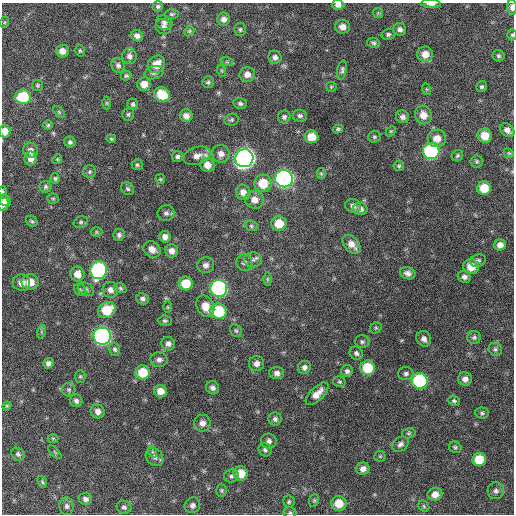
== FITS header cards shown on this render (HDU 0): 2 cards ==
NAXIS1  =                  512 / Axis length
NAXIS2  =                  512 / Axis length

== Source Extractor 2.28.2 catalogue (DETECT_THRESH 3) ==
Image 512 x 512 px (HDU 0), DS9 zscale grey, 1 PNG px = 1 image px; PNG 516 x 516 px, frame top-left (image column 1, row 512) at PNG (2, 3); each listed source drawn as its Kron ellipse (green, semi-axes under 4 px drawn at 4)
Background 536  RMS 16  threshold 47.7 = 3 sigma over >= 5 px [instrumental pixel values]
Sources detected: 192; all 192 listed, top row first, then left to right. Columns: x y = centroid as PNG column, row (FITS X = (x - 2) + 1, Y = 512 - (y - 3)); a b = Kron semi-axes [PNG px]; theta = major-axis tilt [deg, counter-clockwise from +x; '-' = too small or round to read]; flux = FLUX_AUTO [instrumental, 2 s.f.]
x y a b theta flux
431 4 10 4 -4 5000
338 5 6 5 - 4700
158 6 5 5 - 2200
512 7 8 4 -89 5200
378 13 5 5 - 1400
172 14 7 4 0 1800
224 19 6 6 - 5200
5 22 6 4 71 1400
164 23 8 7 - 3500
163 27 8 7 - 3600
342 27 7 6 - 7400
400 29 6 6 - 3400
240 30 6 6 - 2000
189 31 5 4 - 1500
388 34 7 5 15 2100
512 35 5 4 - 1600
137 36 6 5 - 4200
373 43 6 5 - 2000
62 51 6 6 - 7200
80 51 6 4 -74 1500
425 54 8 7 - 11000
129 56 8 7 - 4600
498 56 6 6 - 2100
275 57 7 6 - 4000
227 62 6 4 -18 1600
156 64 9 8 - 14000
118 65 7 6 - 3500
342 70 10 4 81 2600
222 71 6 4 -71 1400
154 73 10 6 15 3400
247 74 8 7 - 6700
126 76 5 5 - 1800
208 82 6 6 - 2200
144 84 7 7 - 10000
38 85 6 5 - 1700
331 87 5 5 - 1300
482 87 6 5 - 2200
426 89 6 4 -70 1400
162 95 8 7 - 26000
23 97 8 7 - 42000
106 103 6 4 90 1300
133 104 6 5 - 2200
240 104 7 5 -15 2500
59 112 7 4 -46 1500
128 114 7 6 - 2000
423 115 9 8 - 11000
186 116 6 6 - 5600
300 116 7 6 - 2800
284 117 6 6 - 2500
403 117 6 6 - 4100
231 120 7 6 - 2100
48 125 5 5 - 1500
338 129 5 4 - 1800
507 130 8 6 -39 5500
5 131 6 5 - 8400
391 131 6 4 43 1500
485 136 7 7 - 16000
311 137 7 6 - 15000
374 137 6 5 - 1800
437 138 9 8 - 10000
111 139 5 4 - 1400
70 142 6 5 - 2400
30 150 8 7 - 4900
431 151 8 8 - 160000
509 153 5 4 - 1400
221 154 9 8 - 6300
197 156 14 8 17 7700
457 156 6 5 - 1800
177 157 5 5 - 2500
31 158 7 6 - 6400
244 158 9 9 - 600000
57 159 5 4 - 1300
477 161 6 6 - 1800
137 165 5 5 - 1800
207 165 7 7 - 9600
399 166 5 5 - 1600
90 172 6 6 - 2100
321 174 5 4 - 1200
55 178 5 4 - 1800
160 179 5 5 - 1300
284 179 9 8 - 340000
263 183 8 8 - 24000
46 187 6 6 - 2300
484 188 7 6 - 22000
128 189 7 6 - 2300
3 191 5 3 - 1200
243 192 8 7 - 8000
53 199 5 5 - 1500
254 200 9 8 - 8700
4 201 7 5 -29 3600
3 204 6 5 - 4200
353 206 8 6 -18 4800
361 209 7 6 - 4400
166 213 8 7 - 3600
32 221 6 5 - 1700
81 222 7 5 16 2200
279 223 7 7 - 20000
251 226 6 5 - 1900
96 232 6 5 - 1400
119 235 6 5 - 3200
165 237 6 5 - 4900
351 244 11 7 -48 8900
500 245 5 5 - 6400
152 249 9 7 -41 7600
172 251 7 6 - 6300
253 260 9 7 3 3700
478 261 8 6 22 2500
244 263 8 8 - 4000
206 265 8 8 - 5300
471 267 8 7 - 14000
99 270 9 8 - 160000
408 273 8 6 -19 4700
77 274 7 7 - 10000
464 277 6 6 - 4000
267 279 6 4 89 1600
30 282 8 7 - 13000
21 283 9 8 - 8500
186 283 7 7 - 21000
120 288 6 4 -17 1700
219 288 8 8 - 220000
86 289 8 6 -29 2800
80 290 7 5 -46 2200
110 290 8 7 - 6000
143 299 6 5 - 3200
205 306 11 8 -65 14000
168 307 5 3 - 1200
107 310 9 7 30 28000
218 311 8 7 - 49000
165 321 6 5 - 2000
376 328 6 5 - 1600
236 331 7 5 -55 1900
41 332 7 4 72 2000
102 336 8 8 - 290000
474 337 7 6 - 2500
424 339 8 7 - 4900
362 342 7 6 - 2500
168 344 7 6 - 4400
115 349 7 5 -71 2500
495 349 7 6 - 2300
356 353 7 6 - 3200
159 360 8 7 - 4300
48 363 5 5 - 4000
256 363 8 7 - 5300
304 367 7 6 - 4000
368 368 7 7 - 34000
347 371 6 5 - 3000
143 372 7 7 - 27000
277 373 7 6 - 5000
406 374 7 6 - 3300
80 376 6 5 - 1600
465 379 7 6 - 5600
420 381 8 8 - 100000
339 382 6 5 - 1700
213 388 7 6 - 3900
69 390 7 7 - 2400
160 391 6 6 - 9400
317 394 14 6 44 10000
76 401 6 6 - 3300
454 401 6 5 - 2000
7 406 4 4 - 1100
98 412 7 6 - 5800
482 413 7 5 -5 2000
275 419 6 6 - 3200
202 423 8 8 - 6400
409 433 7 5 14 1700
53 438 5 3 - 1100
269 441 8 7 - 4100
400 444 9 6 36 3800
455 447 6 5 - 1900
265 450 7 6 - 2800
55 452 8 3 -45 1300
153 452 6 3 -70 1600
18 454 7 5 -42 2500
380 456 5 5 - 1400
155 457 10 8 -48 4400
479 459 7 6 - 25000
363 469 6 6 - 5700
241 473 7 7 - 17000
231 476 7 6 - 3100
42 482 6 4 -68 1700
221 490 6 5 - 1800
496 491 8 8 - 3900
435 494 7 6 - 7700
85 499 7 6 - 4100
314 500 6 5 - 1600
289 502 6 5 - 2200
339 503 7 7 - 17000
192 505 8 7 - 4000
67 506 8 7 - 3700
424 506 6 5 - 1600
124 507 7 6 - 3000
290 513 6 5 - 2000
At the frame edge (FLAGS 8, measured only in part): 8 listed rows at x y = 431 4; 338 5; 512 7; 512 35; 5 131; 3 191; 3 204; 290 513